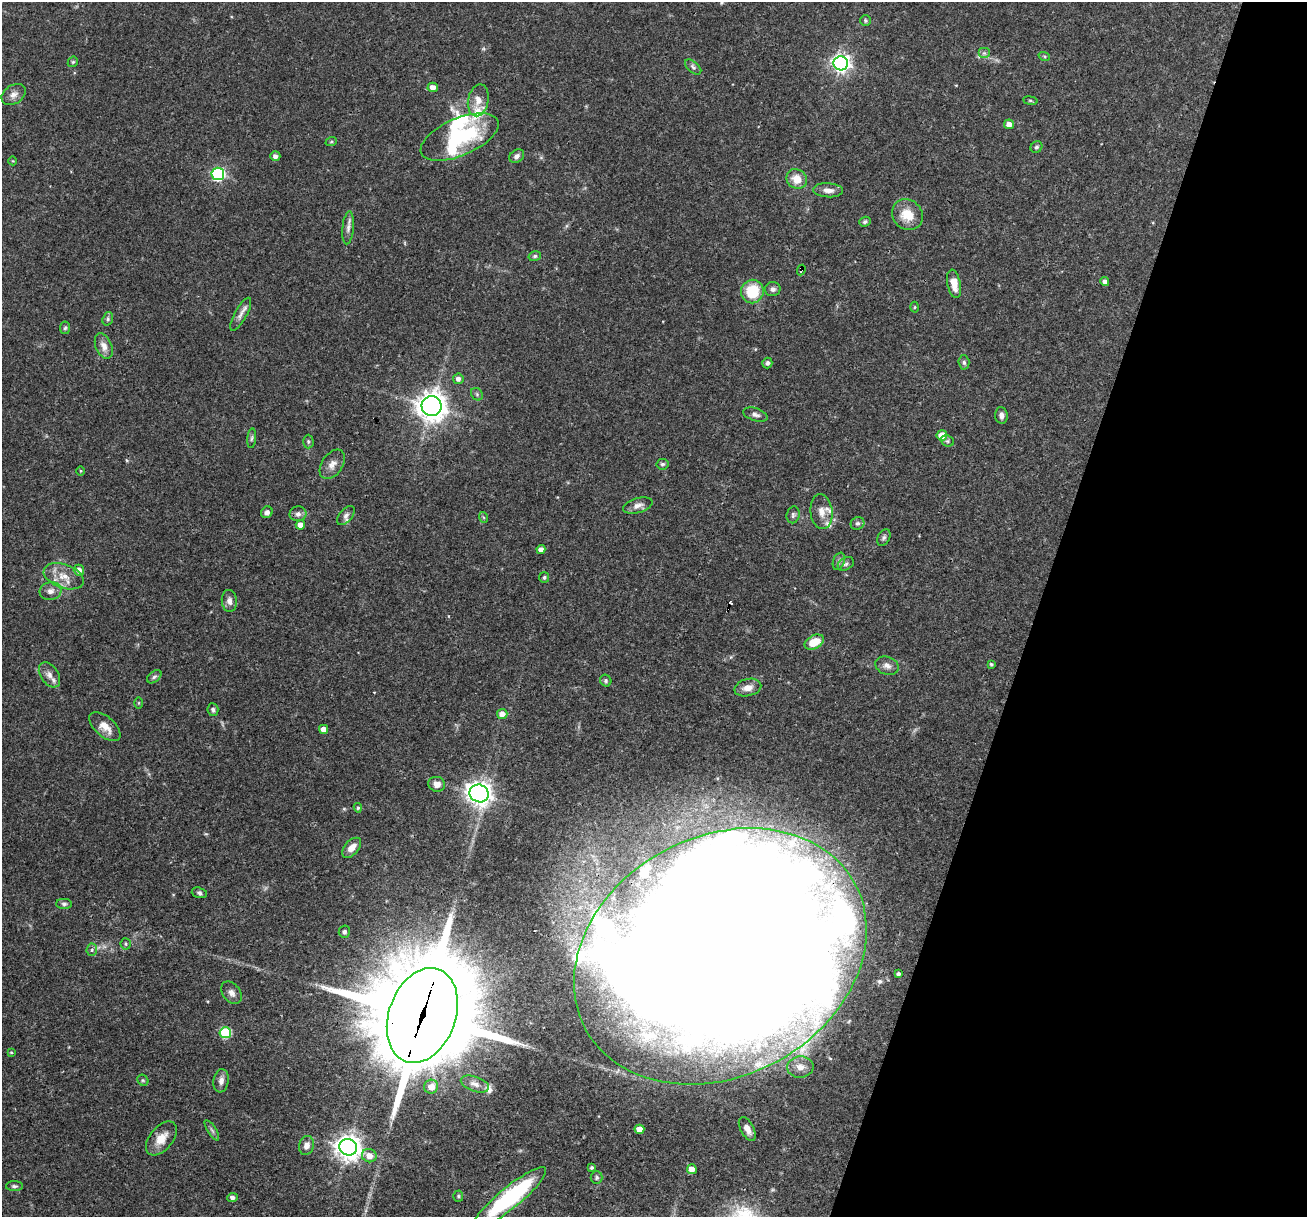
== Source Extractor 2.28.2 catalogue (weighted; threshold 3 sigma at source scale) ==
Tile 8 of 4 x 4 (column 4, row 2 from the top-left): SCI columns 3916-5220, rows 2682-3896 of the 5220 x 5236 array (HDU 1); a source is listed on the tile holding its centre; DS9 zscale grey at full resolution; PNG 1309 x 1219 px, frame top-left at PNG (2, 2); each listed source drawn as its Kron ellipse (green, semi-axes under 4 px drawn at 4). Shown black and unused: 21% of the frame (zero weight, under 3 of 4 exposures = <1% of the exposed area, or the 3 px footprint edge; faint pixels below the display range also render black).
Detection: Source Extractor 2.28.2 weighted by HDU 2 'WHT'; one run over the whole footprint, this tile lists its part. Background 0.0571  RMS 0.0033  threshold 0.0146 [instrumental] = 3 sigma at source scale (4.5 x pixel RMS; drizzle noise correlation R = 1.50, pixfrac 1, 0.05/0.05 arcsec/px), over >= 5 px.
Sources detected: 126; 6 inside a brighter object's white glare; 1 cosmic-ray / hot-pixel residue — neither listed nor drawn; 7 inside a brighter listed object's ellipse — not listed separately; the other 112 listed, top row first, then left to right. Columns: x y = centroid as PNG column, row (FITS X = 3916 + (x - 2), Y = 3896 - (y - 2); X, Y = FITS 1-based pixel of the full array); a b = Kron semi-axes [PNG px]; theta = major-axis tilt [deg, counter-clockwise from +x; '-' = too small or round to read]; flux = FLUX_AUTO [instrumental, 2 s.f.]
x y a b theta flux
865 20 5 5 - 0.5
984 53 6 5 - 0.82
1044 56 6 3 -18 0.4
73 62 6 4 44 0.47
841 63 7 7 - 140
693 67 10 5 -40 0.91
433 87 5 5 - 2.2
14 94 13 9 33 2.1
478 100 16 10 78 3.1
1030 101 7 3 -8 0.47
1009 124 5 4 - 2.1
460 137 42 18 23 31
331 142 6 4 19 0.42
1036 147 6 5 - 0.63
275 156 5 5 - 1.4
517 156 8 6 36 1.2
13 161 4 3 - 0.24
218 174 6 6 - 55
797 179 10 9 - 4.5
828 190 15 7 -3 2.4
907 215 16 14 -42 6.3
865 222 6 5 - 0.72
348 228 16 5 85 1.6
535 256 6 5 - 0.6
801 270 5 3 - 1.1
1105 282 4 4 - 1.5
954 284 14 6 -78 3.5
773 289 8 7 - 1.2
752 291 12 11 - 11
915 307 5 3 - 0.33
241 314 18 6 61 1.9
108 319 7 5 71 0.72
65 328 6 5 - 0.59
104 346 13 8 -67 2.6
964 362 7 5 -87 0.72
767 363 5 5 - 0.94
458 379 5 5 - 1.3
477 394 7 5 -47 0.58
432 406 10 10 - 410
756 415 13 6 -16 1.3
1001 416 8 6 -85 1.3
942 435 5 5 - 4.5
252 438 10 4 85 0.65
947 441 7 5 -21 0.63
308 442 7 5 -89 0.66
332 464 16 10 55 2.6
662 464 6 5 - 0.67
81 471 4 3 - 0.3
638 505 15 7 16 1.9
267 512 6 5 - 1.2
821 512 17 11 -83 3.2
298 514 8 7 - 1.2
793 515 8 6 77 0.84
346 516 11 6 50 1.2
483 517 5 3 - 0.36
858 523 7 6 - 0.82
300 525 4 4 - 2.7
884 537 9 6 61 0.8
541 550 4 4 - 2.1
839 561 9 5 70 0.91
846 564 9 6 33 0.91
79 570 5 5 - 2.2
64 576 21 12 -20 5.1
544 577 5 5 - 0.62
51 591 11 9 14 1.8
229 601 11 7 -84 1.7
814 642 10 6 26 6.1
991 664 4 3 - 0.47
887 666 12 9 -19 1.9
49 675 14 9 -56 2.3
154 677 8 5 40 0.8
606 681 6 5 - 0.6
748 688 13 8 13 2.7
139 703 6 4 89 0.34
213 710 6 5 - 0.72
502 714 5 5 - 2.1
105 727 19 10 -41 3.7
324 729 4 4 - 2.5
437 784 8 7 - 2.1
479 793 10 8 -28 240
358 808 5 4 - 0.54
352 848 12 7 49 2.8
199 893 8 5 -18 0.77
64 904 8 5 0 0.73
344 932 6 5 - 0.77
126 944 5 5 - 0.52
92 950 6 5 - 0.9
720 956 153 120 29 2500
898 974 4 4 - 0.96
231 993 12 8 -53 1.8
422 1015 49 33 70 7400
225 1033 6 5 - 21
11 1052 4 3 - 0.32
800 1067 13 10 3 2.9
143 1080 6 5 - 0.46
221 1081 12 7 83 1.8
475 1084 15 7 -19 2
431 1087 7 7 - 3.1
639 1129 5 4 - 3
747 1129 13 6 -62 2.4
212 1130 12 3 -58 0.75
161 1138 20 11 50 4.4
307 1145 9 7 74 2.2
348 1147 9 8 - 340
369 1156 7 6 - 2.7
592 1168 4 3 - 0.51
692 1169 5 5 - 3.3
597 1177 6 6 - 0.63
14 1186 8 5 -1 0.69
458 1196 5 5 - 0.43
232 1198 5 4 - 1.2
510 1198 46 10 39 41
Overlapping masked pixels (flux is a lower limit): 4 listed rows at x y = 801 270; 720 956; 422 1015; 510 1198
Isophote crosses this tile's border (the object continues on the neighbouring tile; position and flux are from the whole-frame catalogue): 1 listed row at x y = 510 1198